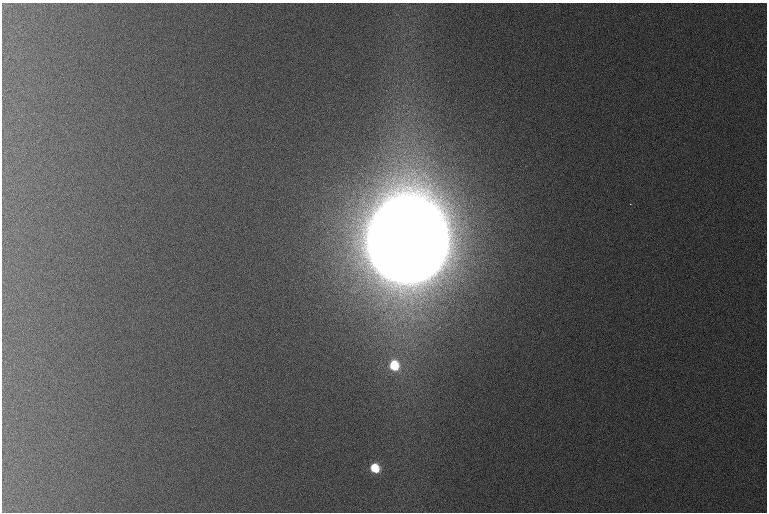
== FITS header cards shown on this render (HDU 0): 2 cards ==
NAXIS1  =                  765 /
NAXIS2  =                  510 /

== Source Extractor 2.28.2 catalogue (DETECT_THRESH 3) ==
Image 765 x 510 px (HDU 0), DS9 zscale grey, 1 PNG px = 1 image px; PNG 769 x 514 px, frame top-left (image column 1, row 510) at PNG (2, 3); no overlay
Background 1090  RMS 11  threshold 33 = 3 sigma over >= 5 px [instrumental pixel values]
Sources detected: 4; all 4 listed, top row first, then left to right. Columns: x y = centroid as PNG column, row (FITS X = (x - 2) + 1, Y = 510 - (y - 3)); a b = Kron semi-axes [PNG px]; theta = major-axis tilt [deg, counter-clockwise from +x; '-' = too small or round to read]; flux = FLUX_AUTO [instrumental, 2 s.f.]
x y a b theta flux
630 204 3 2 - 6.9e+02
407 240 57 53 86 2.8e+07
394 365 10 9 - 3.0e+04
375 468 8 7 - 2.3e+04